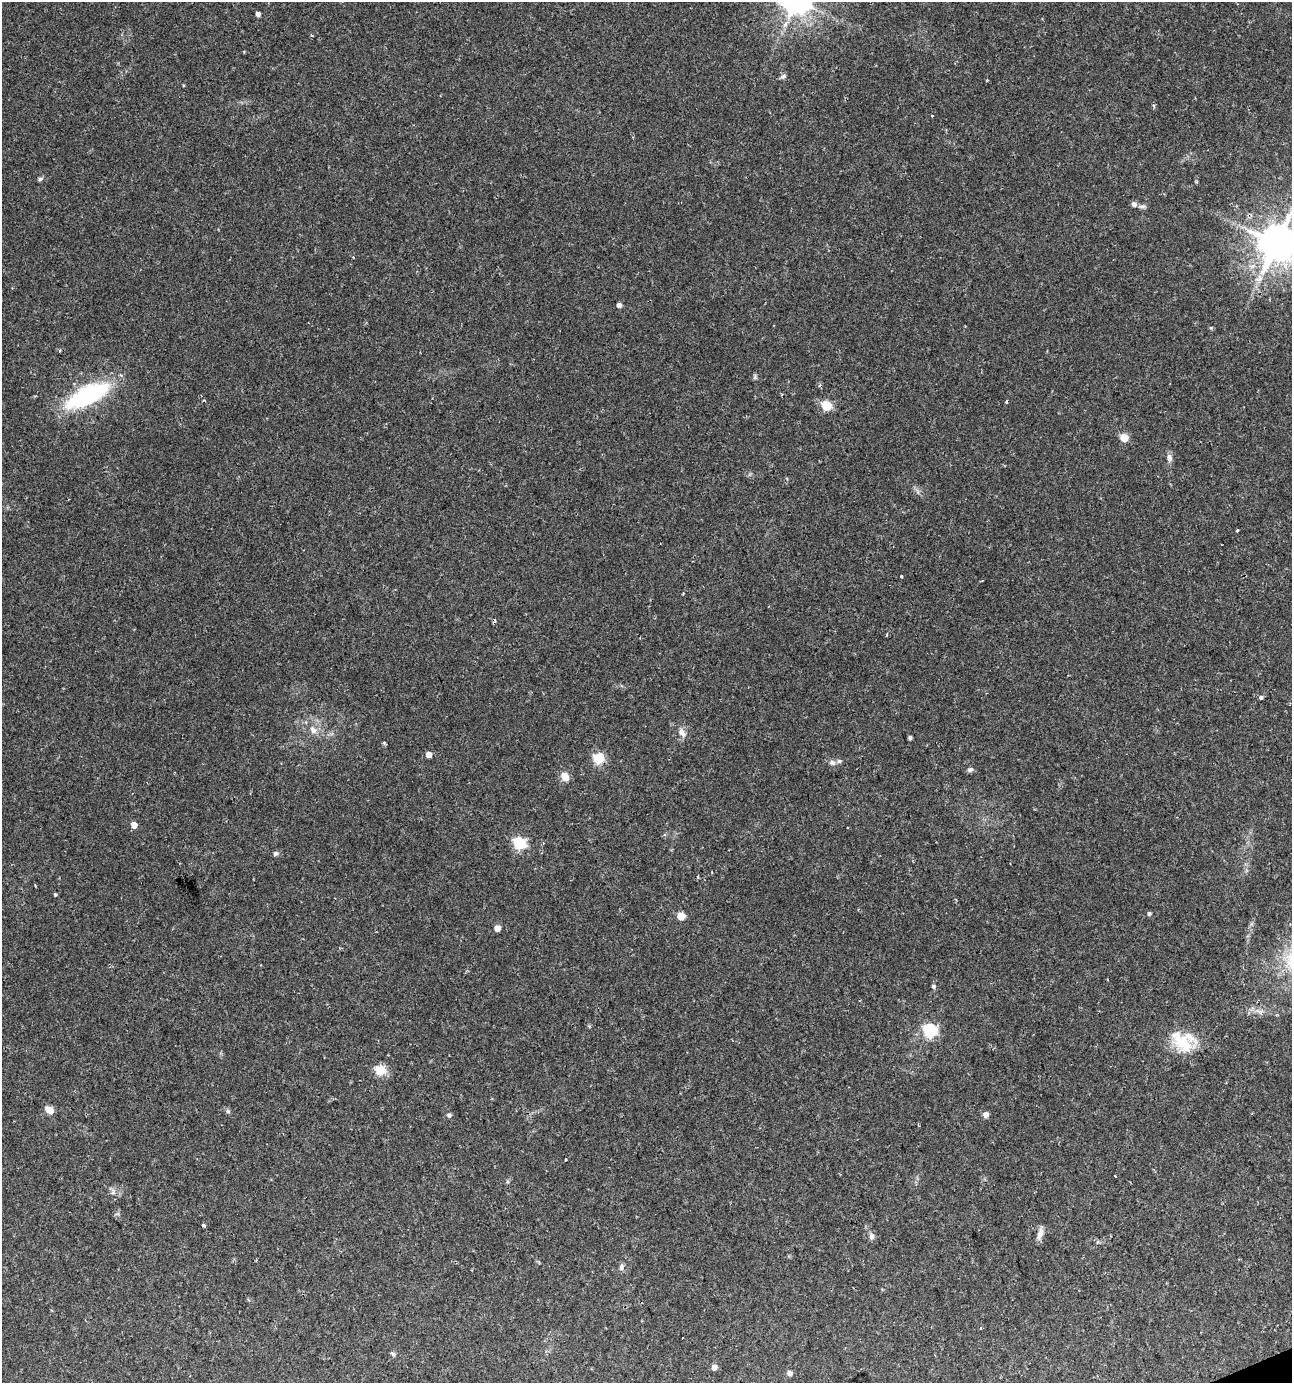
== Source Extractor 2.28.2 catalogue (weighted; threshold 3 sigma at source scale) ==
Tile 6 of 4 x 4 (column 2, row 2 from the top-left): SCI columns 1422-2711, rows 2763-4143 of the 5368 x 5526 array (HDU 1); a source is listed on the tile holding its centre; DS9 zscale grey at full resolution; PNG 1294 x 1385 px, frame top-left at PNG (2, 2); no overlay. Shown black and unused: <1% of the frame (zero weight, under 2 of 3 exposures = <1% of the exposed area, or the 3 px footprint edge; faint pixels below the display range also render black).
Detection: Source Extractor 2.28.2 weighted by HDU 2 'WHT'; one run over the whole footprint, this tile lists its part. Background 0.0424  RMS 0.0033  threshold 0.015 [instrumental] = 3 sigma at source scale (4.5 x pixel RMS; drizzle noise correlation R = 1.50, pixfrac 1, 0.0396/0.0396 arcsec/px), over >= 5 px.
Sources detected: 56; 1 cosmic-ray / hot-pixel residue — not listed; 1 inside a brighter listed object's ellipse — not listed separately; the other 54 listed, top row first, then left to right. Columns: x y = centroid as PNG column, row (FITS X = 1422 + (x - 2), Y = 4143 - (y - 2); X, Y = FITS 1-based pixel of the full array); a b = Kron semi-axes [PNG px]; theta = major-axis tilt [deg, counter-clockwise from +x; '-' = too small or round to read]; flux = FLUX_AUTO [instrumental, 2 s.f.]
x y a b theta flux
258 14 4 4 - 1.4
783 76 9 5 25 0.73
987 80 4 2 - 0.29
932 116 3 2 - 0.41
40 179 7 5 18 0.65
1134 204 7 6 - 1.1
1142 206 12 4 0 0.85
1276 243 11 10 - 1000
619 305 4 4 - 1.4
755 377 7 5 89 0.59
87 395 38 15 26 45
1006 402 4 3 - 0.48
826 406 5 5 - 19
1124 437 5 5 - 9.1
1169 458 11 7 -86 1.5
1237 530 3 3 - 0.76
901 576 3 3 - 0.82
1261 697 4 3 - 1.4
313 730 12 8 -56 2.1
682 733 14 8 -56 2
910 738 4 3 - 0.69
384 743 4 4 - 0.47
429 754 4 4 - 3.1
599 758 6 5 - 28
832 762 9 7 -3 1.1
970 770 8 6 21 0.9
565 777 11 9 -68 2.8
134 825 5 5 - 3.2
519 844 6 6 - 35
276 853 7 6 - 0.74
35 885 3 2 - 0.37
55 894 4 3 - 0.41
1149 913 4 4 - 0.64
681 916 5 5 - 9.4
497 928 5 5 - 3.2
934 986 6 6 - 0.59
930 1030 6 6 - 48
1183 1041 32 23 -28 13
380 1070 6 5 - 20
49 1110 8 6 -36 3.6
228 1111 6 5 - 0.63
986 1114 5 5 - 2.1
449 1115 6 5 - 0.81
918 1125 4 2 - 0.29
565 1159 3 3 - 1.6
1115 1176 3 3 - 0.44
203 1225 4 3 - 2.3
1040 1234 16 7 68 1.9
871 1236 9 7 -87 1.1
621 1267 9 6 82 1
981 1328 3 3 - 0.35
393 1354 7 5 -36 0.7
714 1367 5 5 - 1.9
789 1373 5 5 - 1.4
Overlapping masked pixels (flux is a lower limit): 1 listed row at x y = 1276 243
Isophote crosses this tile's border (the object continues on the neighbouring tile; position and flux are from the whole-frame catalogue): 1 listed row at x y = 1276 243